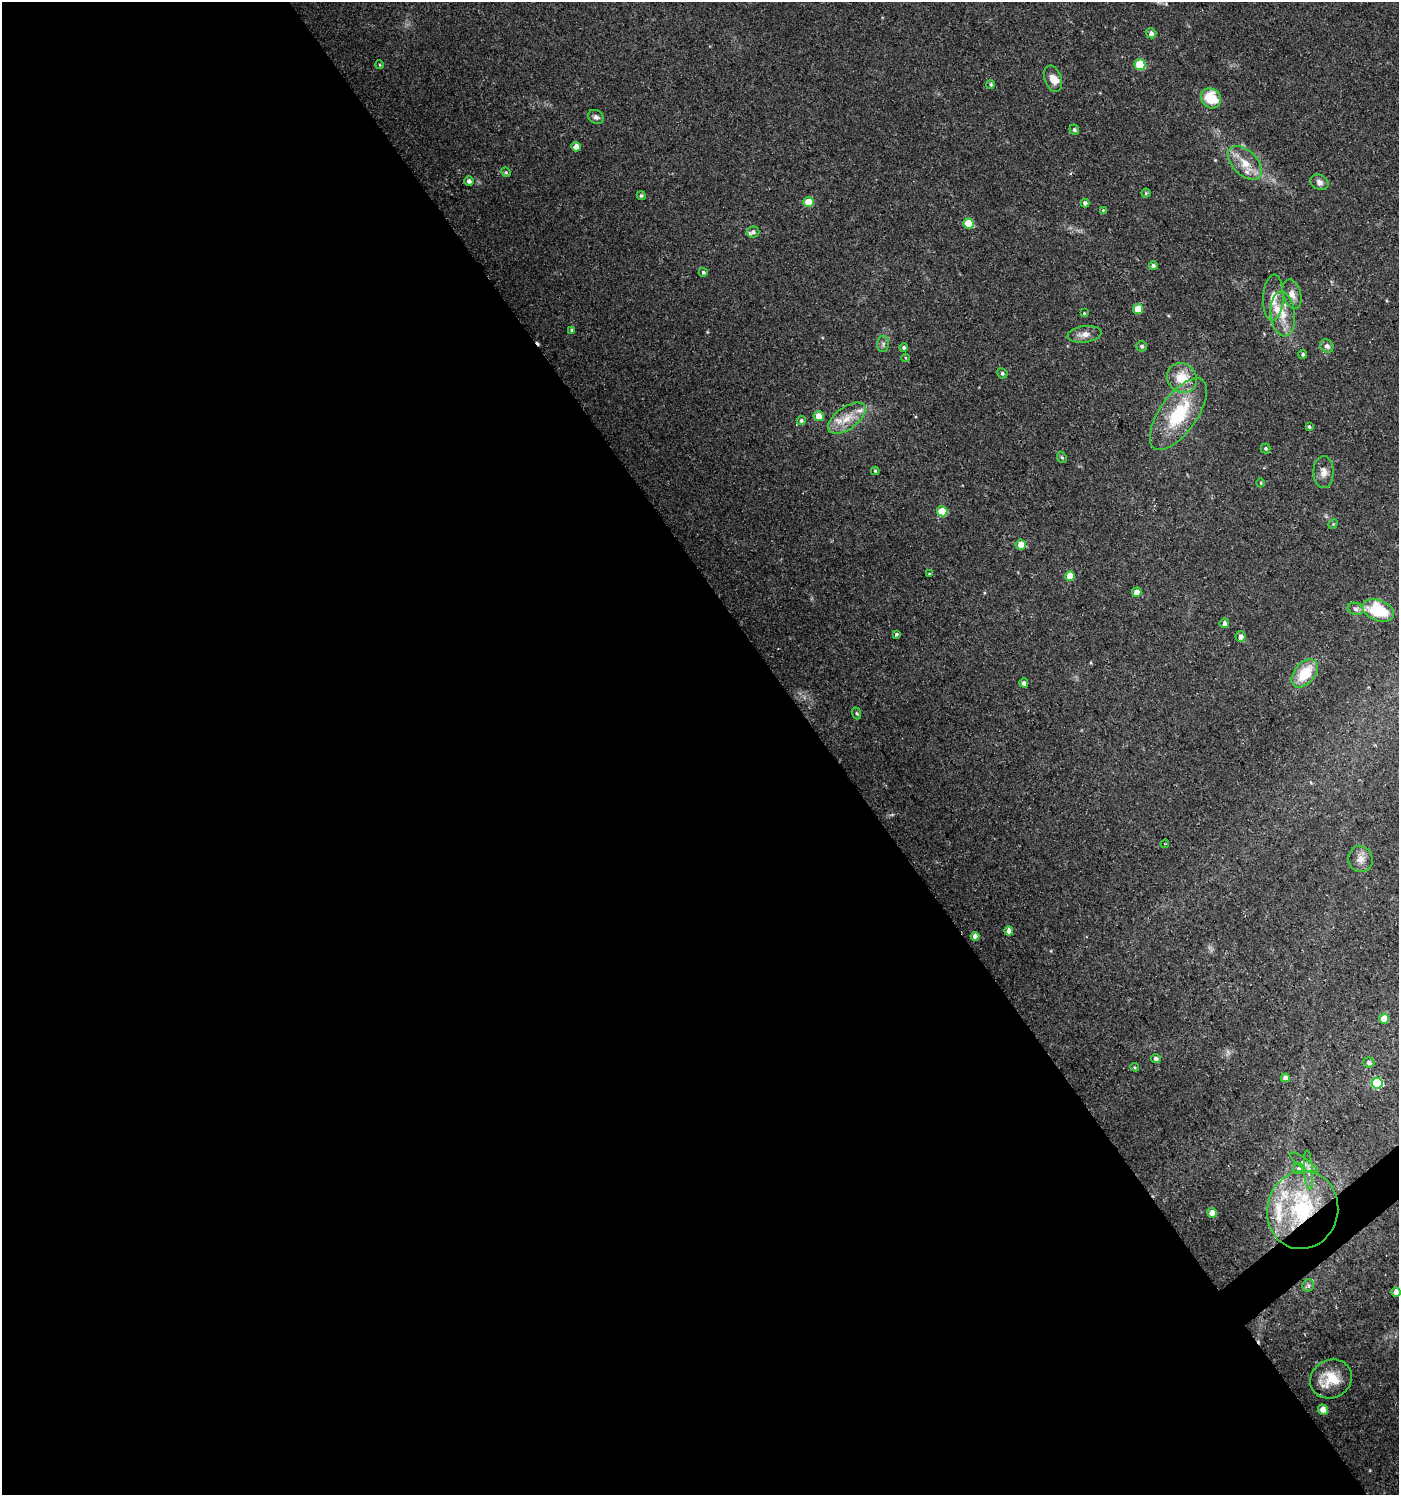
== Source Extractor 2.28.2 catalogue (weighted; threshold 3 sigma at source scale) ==
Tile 9 of 4 x 4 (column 1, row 3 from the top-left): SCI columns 131-1527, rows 1496-2988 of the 5915 x 5974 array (HDU 1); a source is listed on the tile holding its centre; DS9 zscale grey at full resolution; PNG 1401 x 1497 px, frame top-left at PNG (2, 2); each listed source drawn as its Kron ellipse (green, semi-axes under 4 px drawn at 4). Shown black and unused: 60% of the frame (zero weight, under 2 of 3 exposures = <1% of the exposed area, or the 3 px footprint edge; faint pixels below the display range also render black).
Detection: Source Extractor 2.28.2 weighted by HDU 2 'WHT'; one run over the whole footprint, this tile lists its part. Background 0.0257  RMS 0.0043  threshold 0.0194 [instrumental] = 3 sigma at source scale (4.5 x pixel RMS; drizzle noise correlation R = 1.50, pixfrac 1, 0.0396/0.0396 arcsec/px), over >= 5 px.
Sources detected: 90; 2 cosmic-ray / hot-pixel residue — neither listed nor drawn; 8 inside a brighter listed object's ellipse — not listed separately; the other 80 listed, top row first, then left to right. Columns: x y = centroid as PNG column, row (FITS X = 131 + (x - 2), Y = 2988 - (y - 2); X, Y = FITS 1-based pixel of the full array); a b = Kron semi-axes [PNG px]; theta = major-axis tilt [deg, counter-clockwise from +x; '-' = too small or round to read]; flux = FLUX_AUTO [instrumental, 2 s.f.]
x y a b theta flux
1151 33 5 5 - 1.5
380 65 4 3 - 0.4
1140 65 5 5 - 19
1053 79 13 8 -70 3.8
991 85 4 4 - 0.7
1211 98 11 9 -46 13
596 117 8 6 -36 1.4
1074 130 5 5 - 0.95
576 147 5 4 - 3.1
1245 163 20 12 -45 7.5
506 172 5 4 - 0.54
469 181 5 4 - 1.5
1319 182 9 7 -26 1.9
1146 193 4 4 - 0.52
641 195 5 4 - 0.8
808 202 5 5 - 9.1
1085 203 4 4 - 1.7
1103 210 4 4 - 0.34
968 223 5 5 - 12
753 232 6 5 - 1.1
1153 266 4 4 - 0.97
703 272 4 4 - 0.77
1292 294 15 9 -75 3.2
1273 298 23 10 88 5.9
1138 309 5 5 - 8.4
1084 313 4 4 - 0.41
1283 314 22 12 -84 7.6
572 330 4 3 - 0.62
1084 334 17 8 8 3.4
883 344 8 6 89 1.1
1142 346 5 5 - 0.95
1327 346 7 6 - 1.8
904 348 4 4 - 1.1
1303 354 4 4 - 0.76
906 358 4 3 - 0.44
1002 373 5 4 - 0.84
1182 378 15 14 - 10
1178 414 42 18 55 27
819 416 5 5 - 4.2
847 418 22 11 36 7.5
801 420 4 4 - 0.92
1309 427 4 3 - 0.54
1265 448 5 5 - 0.67
1062 457 6 4 -67 0.67
875 471 4 4 - 0.56
1323 472 16 10 -89 3.3
1261 483 4 3 - 0.4
942 511 5 5 - 10
1333 524 5 4 - 0.45
1021 545 5 5 - 4.9
929 573 3 2 - 0.34
1070 576 5 5 - 6.5
1137 592 5 4 - 4.2
1356 609 8 6 -17 1.4
1378 610 16 10 -21 19
1224 623 5 4 - 1.8
896 634 3 3 - 1.7
1241 636 6 5 - 1.8
1305 673 16 10 49 13
1024 683 4 4 - 1.7
857 713 6 4 -70 0.56
1165 844 4 4 - 0.47
1360 859 13 12 - 3.4
1009 931 4 4 - 2.9
975 936 4 4 - 1.9
1384 1019 5 5 - 7
1156 1058 5 4 - 1.2
1369 1062 5 5 - 1.4
1135 1067 4 4 - 0.54
1285 1078 4 4 - 2.2
1377 1083 5 5 - 37
1304 1163 17 5 -35 2.2
1299 1169 6 5 - 1.2
1308 1170 20 4 -86 2.5
1303 1210 39 35 77 52
1212 1213 5 4 - 3.7
1308 1285 6 5 - 0.96
1396 1292 5 4 - 3.4
1331 1379 21 19 29 11
1323 1410 5 5 - 3.5
Overlapping masked pixels (flux is a lower limit): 1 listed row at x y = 1303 1210
Isophote crosses this tile's border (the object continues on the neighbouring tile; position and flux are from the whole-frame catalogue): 1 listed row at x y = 1396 1292